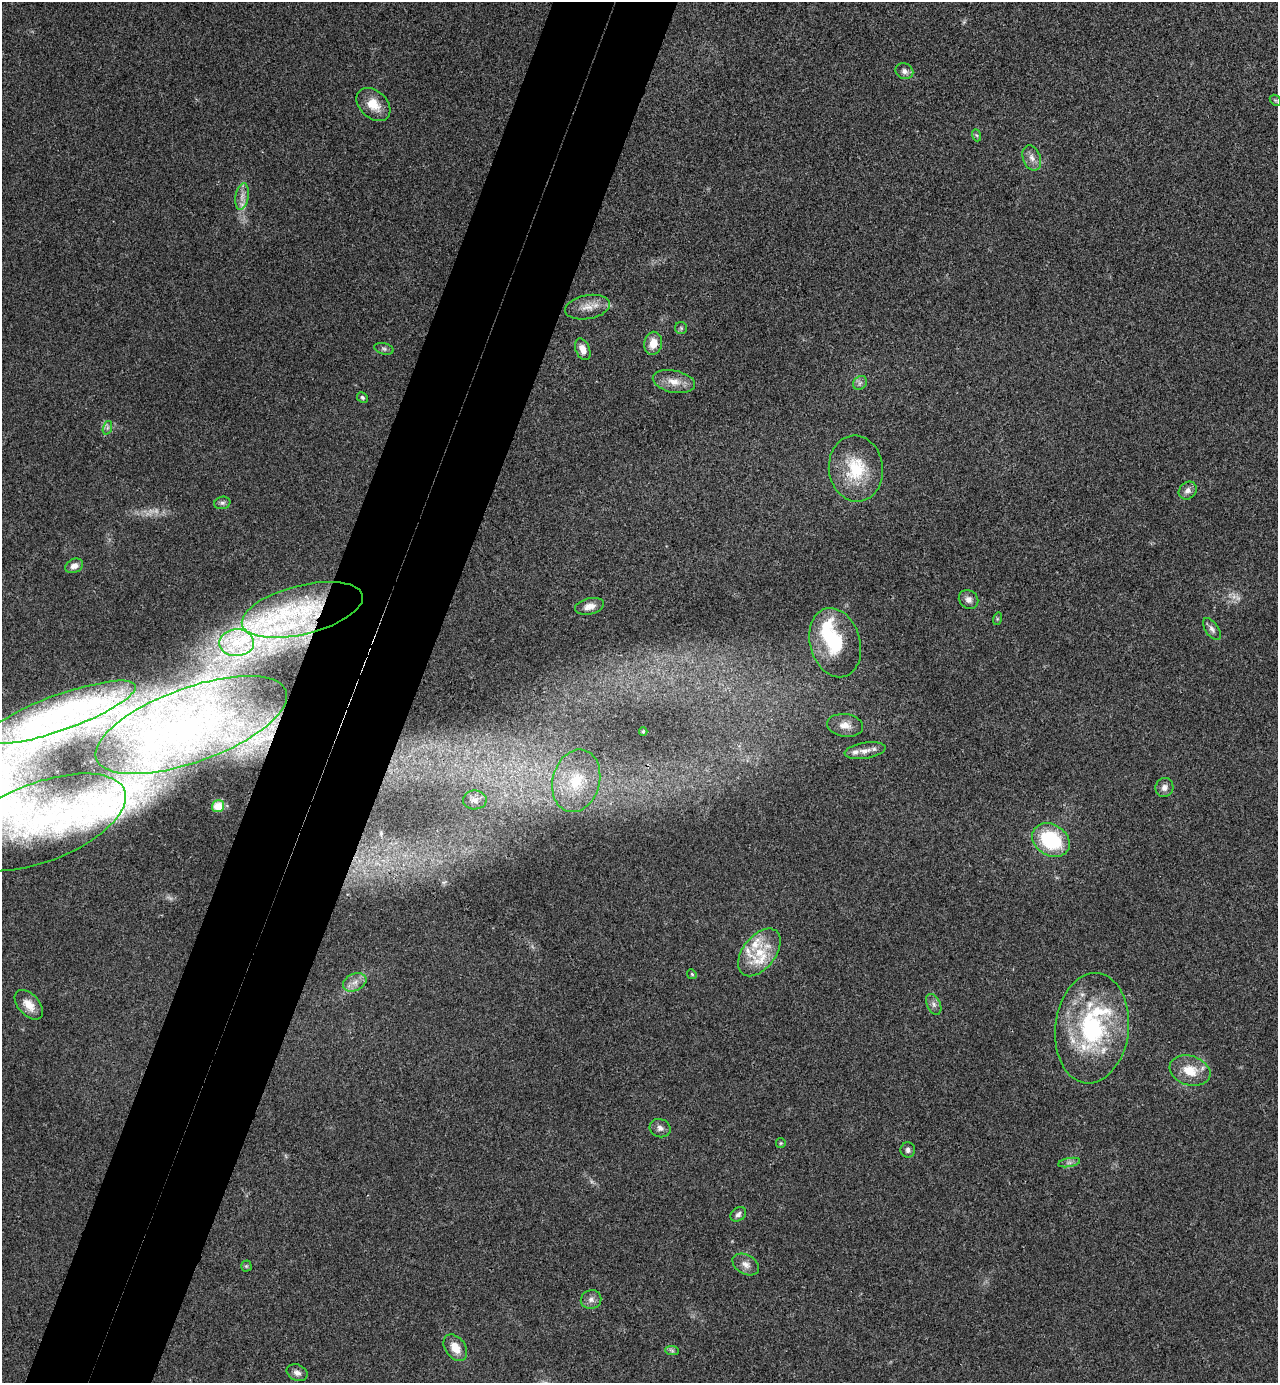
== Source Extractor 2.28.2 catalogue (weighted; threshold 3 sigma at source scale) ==
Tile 7 of 4 x 4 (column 3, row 2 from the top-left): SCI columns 2742-4017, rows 2790-4170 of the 5616 x 5577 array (HDU 1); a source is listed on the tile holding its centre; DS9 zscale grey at full resolution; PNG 1280 x 1385 px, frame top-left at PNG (2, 2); each listed source drawn as its Kron ellipse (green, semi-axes under 4 px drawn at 4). Shown black and unused: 10% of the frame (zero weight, under 3 of 4 exposures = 6% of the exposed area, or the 3 px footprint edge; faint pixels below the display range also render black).
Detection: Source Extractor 2.28.2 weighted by HDU 2 'WHT'; one run over the whole footprint, this tile lists its part. Background 0.0456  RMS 0.0051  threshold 0.0229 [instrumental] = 3 sigma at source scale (4.5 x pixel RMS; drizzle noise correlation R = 1.50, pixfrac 1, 0.05/0.05 arcsec/px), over >= 5 px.
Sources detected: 78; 4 too faint to see at this stretch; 3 inside a brighter object's white glare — neither listed nor drawn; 16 inside a brighter listed object's ellipse — not listed separately; the other 55 listed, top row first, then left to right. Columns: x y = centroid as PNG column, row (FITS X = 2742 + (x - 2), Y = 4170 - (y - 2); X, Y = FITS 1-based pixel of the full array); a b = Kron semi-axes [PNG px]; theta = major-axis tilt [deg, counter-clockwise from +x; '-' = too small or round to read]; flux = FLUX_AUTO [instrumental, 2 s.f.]
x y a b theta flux
904 71 9 7 -30 2.6
1275 100 6 4 -43 0.8
373 104 19 13 -44 9.1
976 135 6 4 -70 0.76
1032 158 13 9 -70 3.6
242 196 13 6 81 3.5
587 307 23 12 10 6.7
681 328 6 6 - 0.92
653 343 11 8 79 6.8
384 349 10 5 -14 1.4
583 349 11 7 -68 4.2
674 382 21 11 -12 7.1
860 383 8 6 46 1.6
362 397 6 5 - 0.98
107 428 7 4 71 1.1
856 469 33 27 -83 27
1188 491 10 8 47 2.8
222 503 8 6 13 1.4
74 566 9 7 22 2.8
968 599 10 9 - 2.7
589 606 15 8 13 3.7
302 610 62 24 14 58
997 619 6 4 72 0.76
1212 629 12 6 -55 2.2
237 643 17 13 1 11
835 643 35 25 -74 30
61 712 79 18 20 46
191 725 101 37 20 92
845 725 18 11 -8 5
643 732 4 3 - 0.68
865 751 21 8 9 4.7
576 781 32 23 75 25
1164 787 9 9 - 2.6
475 800 12 9 2 3.2
218 806 6 5 - 3.2
40 822 90 39 21 90
1051 840 20 15 -32 37
759 952 27 16 52 15
692 974 5 4 - 0.7
355 982 12 8 25 3.7
934 1004 11 6 -65 2.1
29 1005 17 10 -48 6.5
1092 1028 55 37 84 74
1190 1071 21 14 -18 11
660 1128 10 9 - 2.5
781 1143 5 4 - 0.57
908 1150 7 7 - 1.8
1069 1163 11 4 11 1.8
738 1214 8 6 40 1.6
746 1264 14 9 -29 3.5
246 1266 5 5 - 0.71
591 1299 10 9 - 2.8
455 1348 15 10 -54 7.1
672 1351 7 4 -2 0.98
297 1373 11 8 -22 2.7
Overlapping masked pixels (flux is a lower limit): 1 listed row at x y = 302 610
Isophote crosses this tile's border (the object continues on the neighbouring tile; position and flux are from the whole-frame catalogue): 1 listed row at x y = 40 822